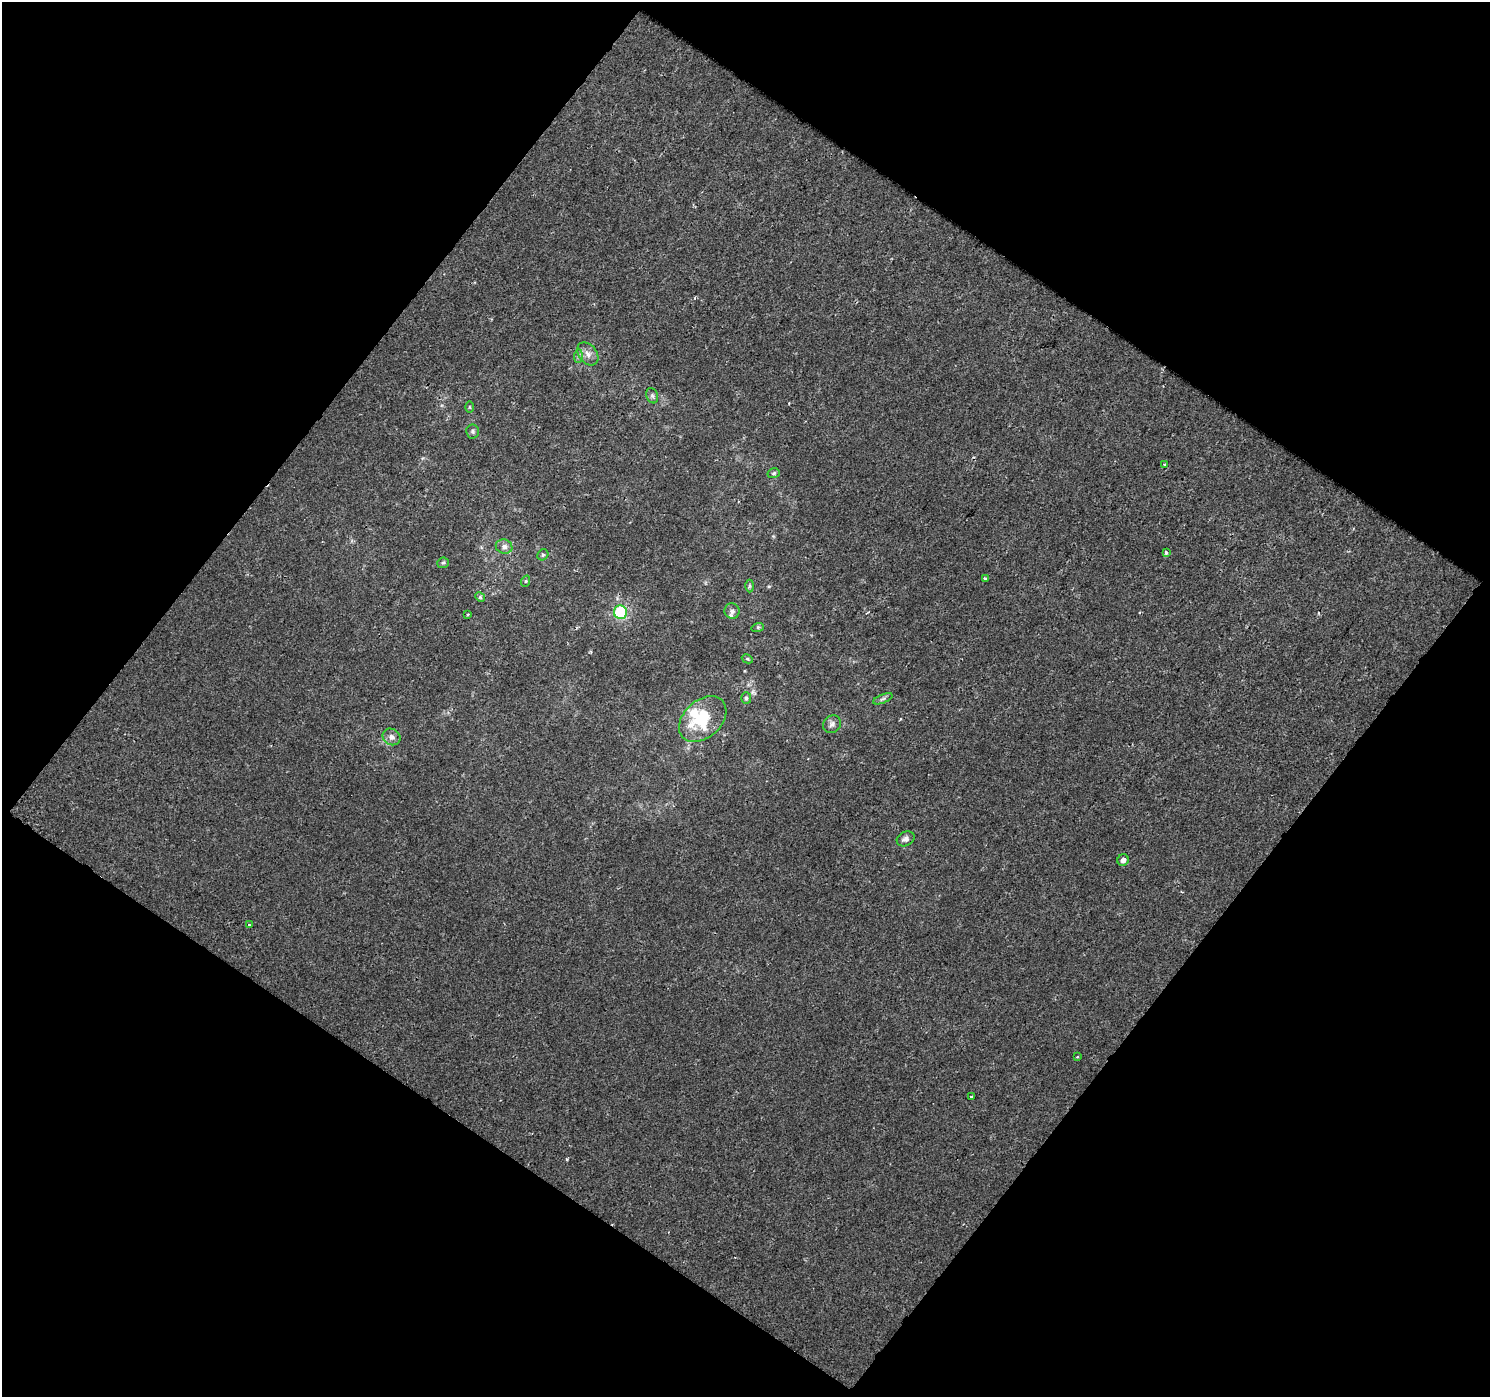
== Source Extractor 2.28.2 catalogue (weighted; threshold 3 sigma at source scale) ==
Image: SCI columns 1-1488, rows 51-1445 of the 1488 x 1498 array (HDU 1 of 3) = the unmasked area's bounding box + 8 px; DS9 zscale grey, full resolution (1 PNG px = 1 image px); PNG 1492 x 1399 px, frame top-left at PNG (2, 2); each listed source drawn as its Kron ellipse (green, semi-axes under 4 px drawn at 4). Shown black and unused: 50% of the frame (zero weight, under 2 of 3 exposures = <1% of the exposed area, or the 3 px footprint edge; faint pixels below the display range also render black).
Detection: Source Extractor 2.28.2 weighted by HDU 2 'WHT'. Background 6.67e-04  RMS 0.0028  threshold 0.0126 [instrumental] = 3 sigma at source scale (4.5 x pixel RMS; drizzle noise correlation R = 1.50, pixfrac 1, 0.0396/0.0396 arcsec/px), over >= 5 px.
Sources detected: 32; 1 inside a brighter object's white glare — neither listed nor drawn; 1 inside a brighter listed object's ellipse — not listed separately; the other 30 listed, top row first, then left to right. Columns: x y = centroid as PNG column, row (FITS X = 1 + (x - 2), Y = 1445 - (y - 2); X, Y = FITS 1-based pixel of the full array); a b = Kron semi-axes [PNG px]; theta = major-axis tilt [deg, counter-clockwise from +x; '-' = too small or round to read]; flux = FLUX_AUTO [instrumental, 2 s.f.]
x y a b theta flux
588 354 13 9 -51 1.9
578 356 7 4 89 0.62
652 396 8 5 -69 0.69
470 407 6 3 -89 0.27
473 431 7 6 - 0.61
1165 464 3 3 - 0.46
774 473 6 5 - 0.43
504 547 8 7 - 1.2
1166 552 3 3 - 1.1
543 555 6 5 - 0.47
443 563 6 5 - 0.45
986 579 4 3 - 1.2
526 581 6 3 71 0.32
749 586 6 4 89 0.42
480 597 5 4 - 0.37
732 611 8 7 - 0.88
620 612 7 6 - 15
468 615 3 3 - 0.44
758 627 6 4 18 0.46
747 659 6 4 -28 0.37
746 698 6 5 - 0.59
883 699 10 4 22 0.68
703 719 27 18 42 15
832 724 9 8 - 1.1
391 737 9 8 - 1.3
906 839 9 7 26 1.2
1123 860 6 5 - 1.5
249 925 4 3 - 0.26
1077 1056 3 2 - 0.35
971 1097 3 2 - 0.31
Unlisted compact peaks at least as high as the median listed source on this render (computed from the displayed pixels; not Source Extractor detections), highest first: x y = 567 1159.